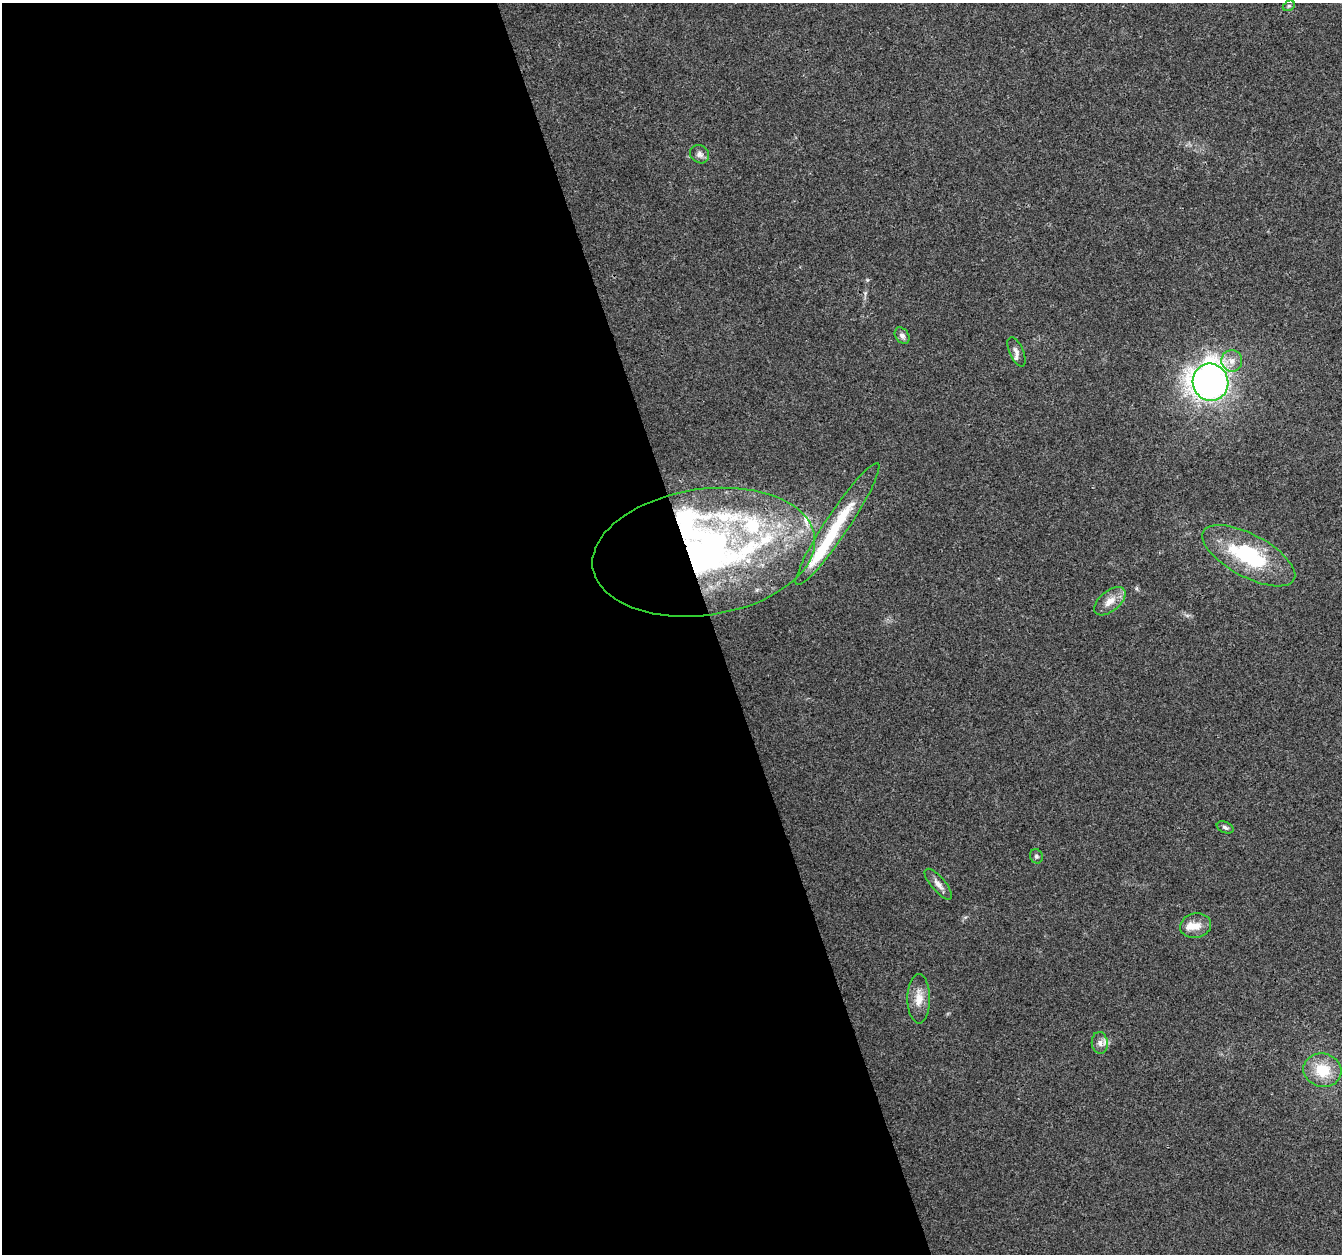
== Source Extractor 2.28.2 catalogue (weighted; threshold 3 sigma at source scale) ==
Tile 9 of 4 x 4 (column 1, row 3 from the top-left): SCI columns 1-1340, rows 1315-2566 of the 5363 x 5188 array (HDU 1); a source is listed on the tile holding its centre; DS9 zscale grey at full resolution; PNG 1344 x 1256 px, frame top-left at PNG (2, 3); each listed source drawn as its Kron ellipse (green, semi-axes under 4 px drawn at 4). Shown black and unused: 53% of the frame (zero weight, under 3 of 4 exposures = <1% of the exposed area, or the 3 px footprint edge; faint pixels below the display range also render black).
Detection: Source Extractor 2.28.2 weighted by HDU 2 'WHT'; one run over the whole footprint, this tile lists its part. Background 0.0182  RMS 0.0028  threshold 0.0128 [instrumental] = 3 sigma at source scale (4.5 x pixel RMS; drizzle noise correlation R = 1.50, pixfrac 1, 0.0396/0.0396 arcsec/px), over >= 5 px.
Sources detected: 23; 6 inside a brighter listed object's ellipse — not listed separately; the other 17 listed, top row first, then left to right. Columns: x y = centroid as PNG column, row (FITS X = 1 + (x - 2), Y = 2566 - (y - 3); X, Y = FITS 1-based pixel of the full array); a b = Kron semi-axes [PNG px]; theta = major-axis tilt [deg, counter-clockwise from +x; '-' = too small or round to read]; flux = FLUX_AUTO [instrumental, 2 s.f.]
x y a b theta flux
1289 6 6 4 29 0.41
700 154 10 8 -35 1.2
902 336 9 6 -53 1.1
1016 352 16 7 -66 1.5
1232 361 11 10 - 2.5
1210 382 19 17 -70 210
837 524 73 11 56 16
704 552 112 63 8 160
1249 556 51 21 -28 26
1110 601 18 10 40 3.3
1225 827 9 5 -23 0.75
1036 856 7 6 - 0.72
938 884 19 7 -50 1.9
1196 926 15 12 11 3.4
919 999 24 11 90 4
1100 1043 11 8 -82 1.5
1322 1070 19 16 -13 8.5
Overlapping masked pixels (flux is a lower limit): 1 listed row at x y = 704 552